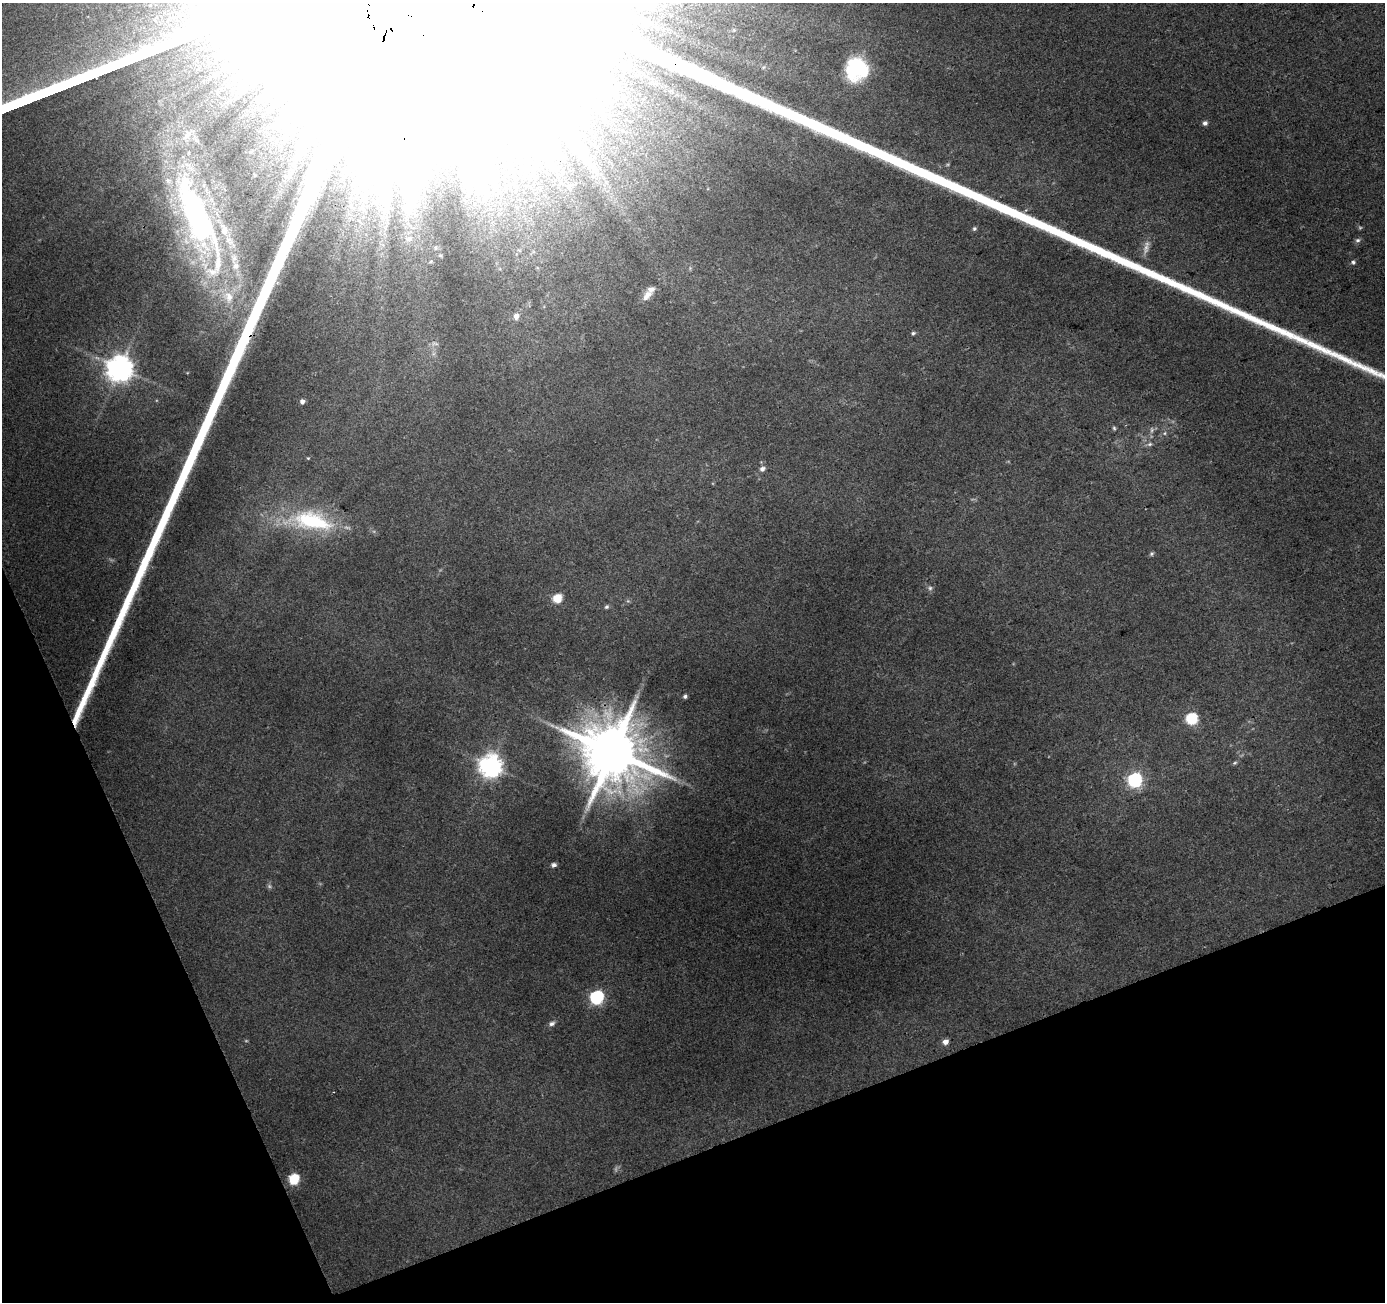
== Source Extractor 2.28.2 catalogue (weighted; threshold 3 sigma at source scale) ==
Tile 14 of 4 x 4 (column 2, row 4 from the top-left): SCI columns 1439-2821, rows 107-1406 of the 5646 x 5464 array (HDU 1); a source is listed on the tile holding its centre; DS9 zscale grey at full resolution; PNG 1387 x 1304 px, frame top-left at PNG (2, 3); no overlay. Shown black and unused: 19% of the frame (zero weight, under 3 of 4 exposures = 5% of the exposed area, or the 3 px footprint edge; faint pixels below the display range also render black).
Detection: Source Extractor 2.28.2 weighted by HDU 2 'WHT'; one run over the whole footprint, this tile lists its part. Background 0.0269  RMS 0.0036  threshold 0.0163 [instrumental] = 3 sigma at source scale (4.5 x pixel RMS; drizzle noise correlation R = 1.50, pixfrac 1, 0.0396/0.0396 arcsec/px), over >= 5 px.
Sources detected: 55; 7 too faint to see at this stretch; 4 inside a brighter object's white glare — not listed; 7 inside a brighter listed object's ellipse — not listed separately; the other 37 listed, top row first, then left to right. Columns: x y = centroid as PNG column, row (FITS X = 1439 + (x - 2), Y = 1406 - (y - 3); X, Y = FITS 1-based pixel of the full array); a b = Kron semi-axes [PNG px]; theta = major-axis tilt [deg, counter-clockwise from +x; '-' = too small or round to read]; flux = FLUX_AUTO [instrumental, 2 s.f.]
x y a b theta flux
857 69 26 24 89 25
1205 123 6 5 - 1.2
538 147 12 10 -76 4.5
482 173 8 4 71 1.3
384 198 27 18 18 16
197 217 122 30 -67 130
974 229 6 5 - 0.7
409 239 9 8 - 2
1358 240 7 6 - 0.93
435 248 5 3 - 0.39
440 255 4 4 - 0.41
1353 262 6 5 - 0.83
647 295 16 9 46 3.4
516 316 7 6 - 2.3
913 333 6 5 - 0.72
120 368 8 8 - 500
302 401 5 4 - 1.6
1114 428 5 5 - 0.54
1165 433 6 3 71 0.53
1150 444 8 5 26 0.91
762 469 6 6 - 1.4
311 521 64 26 -9 41
1151 554 6 5 - 0.65
930 588 6 6 - 0.89
557 598 6 5 - 16
606 607 7 5 31 0.71
685 696 4 3 - 0.8
1191 719 6 6 - 42
612 752 17 16 - 3300
1235 763 6 4 21 0.56
490 766 8 8 - 340
1135 780 6 6 - 85
554 865 6 5 - 1.1
596 997 6 6 - 76
552 1024 8 6 13 1.1
945 1042 5 5 - 2.6
294 1179 6 6 - 28
Overlapping masked pixels (flux is a lower limit): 2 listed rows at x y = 311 521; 612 752
Unlisted compact peaks at least as high as the median listed source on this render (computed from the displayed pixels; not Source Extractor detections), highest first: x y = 1346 360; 1355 364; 1371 371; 1335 355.